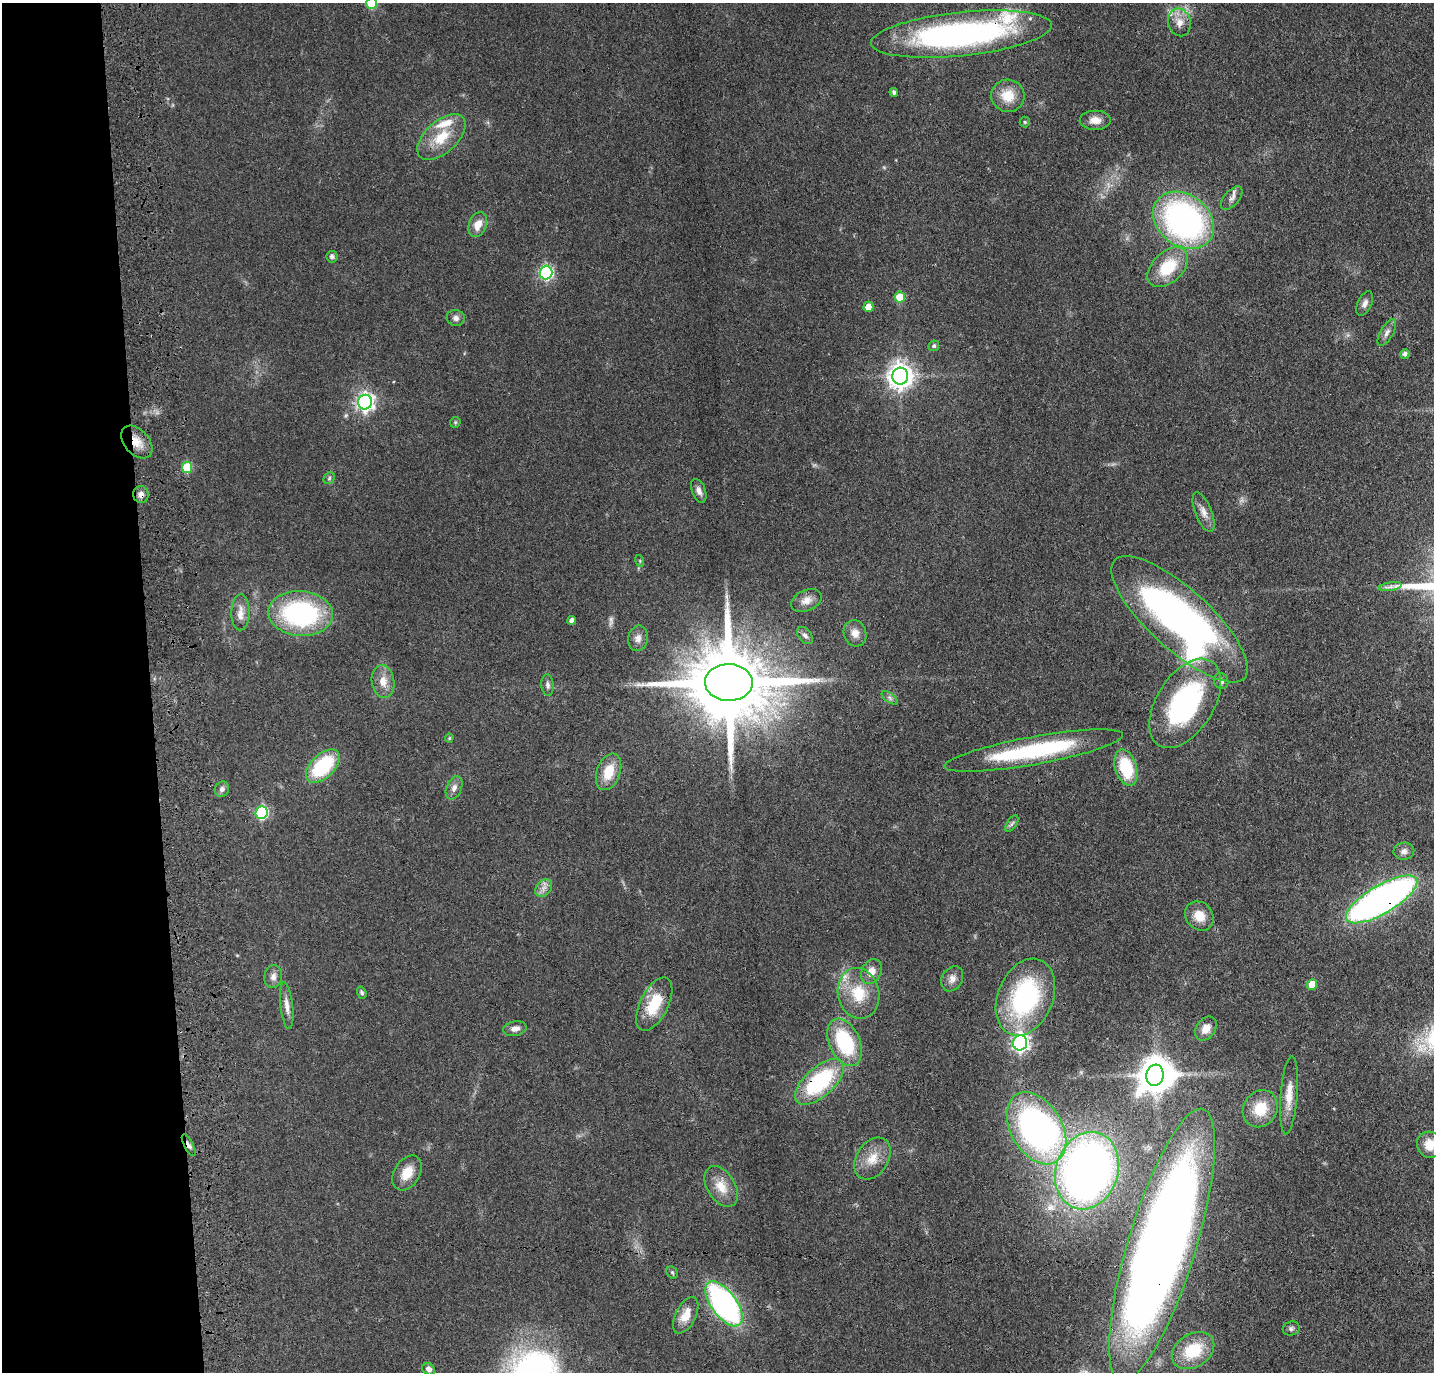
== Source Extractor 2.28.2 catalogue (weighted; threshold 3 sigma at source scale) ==
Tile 4 of 3 x 3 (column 1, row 2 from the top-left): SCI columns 115-1546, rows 1484-2853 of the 4525 x 4336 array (HDU 1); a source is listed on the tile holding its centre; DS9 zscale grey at full resolution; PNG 1436 x 1374 px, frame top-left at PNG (2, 3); each listed source drawn as its Kron ellipse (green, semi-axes under 4 px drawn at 4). Shown black and unused: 10% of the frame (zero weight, under 3 of 4 exposures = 6% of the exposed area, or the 3 px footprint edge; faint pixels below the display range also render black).
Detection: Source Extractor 2.28.2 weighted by HDU 2 'WHT'; one run over the whole footprint, this tile lists its part. Background 0.0633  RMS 0.006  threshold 0.0272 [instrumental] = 3 sigma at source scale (4.5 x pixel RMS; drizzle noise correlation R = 1.50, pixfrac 1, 0.05/0.05 arcsec/px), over >= 5 px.
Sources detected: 98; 2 too faint to see at this stretch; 2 inside a brighter object's white glare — neither listed nor drawn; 4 inside a brighter listed object's ellipse — not listed separately; the other 90 listed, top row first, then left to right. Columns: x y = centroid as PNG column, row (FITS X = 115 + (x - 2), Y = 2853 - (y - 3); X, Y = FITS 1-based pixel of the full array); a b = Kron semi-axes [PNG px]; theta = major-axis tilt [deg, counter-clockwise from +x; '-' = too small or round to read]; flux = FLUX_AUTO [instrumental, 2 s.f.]
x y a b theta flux
372 3 5 5 - 31
1179 22 14 11 -76 6.4
961 34 91 22 6 180
894 92 4 4 - 1.6
1008 96 17 16 - 13
1095 120 15 9 0 5.5
1025 122 5 5 - 0.8
441 137 29 16 42 18
1232 198 14 7 49 3
1183 220 33 25 -38 180
478 225 13 9 68 7.3
332 257 6 5 - 1.9
1168 267 24 15 44 25
546 272 7 6 - 110
900 297 5 5 - 13
1365 303 13 7 65 3
868 307 5 5 - 8.4
456 318 9 8 - 2.3
1387 333 15 6 60 2.8
934 346 5 5 - 1.4
1405 354 5 4 - 1.9
900 376 8 8 - 580
365 402 7 7 - 240
455 422 5 5 - 0.77
137 442 19 12 -48 9.4
187 467 5 5 - 26
329 478 6 5 - 1.2
699 491 12 7 -69 3.2
141 494 8 7 - 3.3
1204 512 21 8 -68 5.1
640 561 6 3 -73 0.71
1390 587 11 4 9 2.1
806 600 16 10 24 5.3
240 612 18 9 89 5.7
301 613 32 22 -4 92
1180 619 88 30 -42 290
572 620 4 4 - 2.9
855 633 13 11 -73 5.3
805 635 10 6 -51 2.1
638 638 13 9 79 3.9
383 681 16 11 -83 7.4
1221 681 8 7 - 2.2
729 682 24 18 -2 10000
548 685 11 6 -85 2.2
890 698 9 4 -36 1.7
1185 703 50 28 58 110
449 738 4 4 - 0.6
1034 751 90 14 10 69
323 766 21 11 45 44
1126 768 18 11 -73 31
609 772 19 11 70 13
454 788 12 7 68 3.4
222 789 8 7 - 2.4
261 813 6 6 - 75
1012 824 9 5 56 1.4
1404 851 10 8 4 3
544 888 10 7 48 3
1382 899 40 14 30 310
1199 916 16 13 -48 9.6
871 972 13 9 64 5.8
273 977 12 8 80 3.5
952 979 13 10 59 4.2
1312 985 5 5 - 9.6
362 993 6 4 -71 1.2
858 993 25 20 -78 22
1025 997 40 27 67 91
654 1004 29 14 63 22
287 1006 24 6 -83 4.7
515 1029 12 7 11 3.6
1206 1029 13 9 54 5.6
845 1042 25 15 -66 44
1020 1043 8 7 - 210
1155 1075 10 8 80 870
819 1082 30 14 42 58
1289 1095 39 8 85 11
1260 1109 19 17 56 18
1036 1128 39 25 -59 200
189 1145 12 4 -62 2.6
1430 1145 13 12 - 9.8
872 1158 23 16 57 11
1087 1171 39 31 71 450
407 1173 19 12 59 11
721 1186 22 14 -58 11
1162 1245 142 34 73 1000
672 1272 6 5 - 1
724 1304 26 12 -54 170
686 1315 19 10 63 10
1291 1328 8 7 - 1.7
1193 1351 23 16 33 26
429 1369 7 5 -39 2.8
Overlapping masked pixels (flux is a lower limit): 8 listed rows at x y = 961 34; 137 442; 141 494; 729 682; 1382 899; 819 1082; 189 1145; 1162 1245
Isophote crosses this tile's border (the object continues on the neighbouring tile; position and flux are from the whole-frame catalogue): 2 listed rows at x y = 372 3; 1430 1145